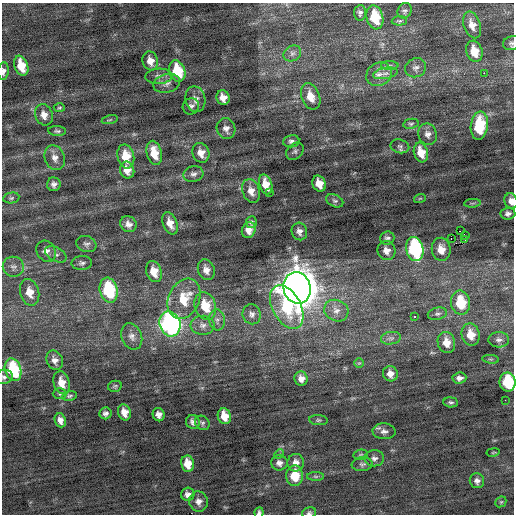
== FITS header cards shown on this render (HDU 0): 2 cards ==
NAXIS1  =                  512 / Axis length
NAXIS2  =                  512 / Axis length

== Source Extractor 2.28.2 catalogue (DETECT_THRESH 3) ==
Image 512 x 512 px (HDU 0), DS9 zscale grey, 1 PNG px = 1 image px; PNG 516 x 516 px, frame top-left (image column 1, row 512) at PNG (2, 3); each listed source drawn as its Kron ellipse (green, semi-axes under 4 px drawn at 4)
Background -0.0278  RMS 0.82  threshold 2.47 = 3 sigma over >= 5 px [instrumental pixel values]
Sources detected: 131; all 131 listed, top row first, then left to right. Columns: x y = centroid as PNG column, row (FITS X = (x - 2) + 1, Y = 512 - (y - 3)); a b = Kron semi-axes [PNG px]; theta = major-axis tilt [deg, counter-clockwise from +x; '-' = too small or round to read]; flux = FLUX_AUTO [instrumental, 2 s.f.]
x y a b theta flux
405 11 8 6 59 130
360 13 8 6 86 180
375 17 12 8 -75 2000
399 21 7 4 2 100
472 25 14 8 -71 500
512 43 8 6 21 140
474 51 11 8 -72 880
292 53 9 7 35 220
150 61 9 7 -71 450
390 65 9 4 0 110
21 66 10 6 -70 1100
416 68 10 9 - 270
3 71 9 5 84 200
177 71 11 8 -71 2000
385 73 12 5 10 240
484 73 2 2 - 330
379 74 13 11 31 480
159 76 13 7 3 280
167 83 14 9 16 320
311 96 13 9 -69 800
223 98 7 6 - 450
195 99 13 10 -78 390
191 106 8 8 - 220
59 108 6 4 2 74
44 115 11 8 -69 400
110 120 8 3 13 78
411 124 8 5 10 100
479 126 14 8 83 2200
226 129 10 9 - 330
57 131 9 5 -4 130
428 134 11 9 -70 320
291 141 8 6 9 180
400 146 9 7 -14 160
295 151 10 7 43 160
154 153 12 7 -76 1000
201 153 10 8 -71 490
421 153 10 7 -72 870
126 156 12 8 -77 1000
55 158 13 9 -69 410
127 170 8 7 - 470
193 174 10 7 14 230
54 184 7 7 - 220
266 184 10 6 -72 790
319 184 8 6 -66 640
251 191 12 8 -71 480
270 193 3 2 - 53
11 198 8 5 10 110
420 198 6 3 19 63
335 201 9 6 -27 140
511 201 8 6 -74 350
472 203 8 3 5 85
508 214 7 6 - 190
251 222 6 5 - 120
170 223 11 7 -68 520
128 224 8 7 - 350
249 230 8 6 67 400
299 231 9 7 -76 250
460 231 2 2 - 1300
465 235 2 2 - 820
387 238 7 6 - 160
451 238 3 2 - 1100
465 240 3 2 - 150
86 244 10 8 -21 190
415 249 12 8 -78 7400
441 249 11 9 -83 640
46 251 11 9 -56 350
386 251 9 9 - 390
56 254 11 6 -29 230
82 263 10 7 4 180
13 267 10 10 - 310
206 270 11 8 -68 400
154 272 11 7 -72 760
297 288 16 13 -77 120000
109 290 12 9 -75 3700
30 292 13 9 -75 740
184 299 21 15 65 1700
460 303 12 9 -79 2000
205 306 14 10 -72 1500
287 307 23 14 -62 3000
336 311 12 10 -24 440
252 314 10 9 - 270
437 314 10 6 12 170
414 316 3 2 - 400
217 320 10 7 -83 260
170 324 13 10 -72 16000
203 325 12 9 -3 360
471 335 11 9 -78 820
132 336 13 10 -69 370
391 338 10 6 8 200
499 340 10 7 -1 230
446 342 11 8 -74 690
491 359 8 3 -5 74
55 360 10 8 -65 310
359 363 5 5 - 74
13 370 11 8 -74 3600
390 374 8 7 - 370
4 377 9 7 9 190
459 378 7 5 4 220
301 379 7 6 - 340
508 382 9 8 - 2600
62 383 11 8 -74 710
115 386 7 5 13 97
60 394 7 5 -1 92
70 396 8 4 9 110
505 400 2 2 - 65
451 402 7 5 -5 120
124 412 8 6 -71 530
106 413 6 6 - 180
159 415 7 6 - 310
224 416 8 6 -73 760
60 420 7 5 -69 300
318 420 9 5 -5 110
193 422 7 6 - 220
202 423 8 6 -44 140
384 431 11 8 -3 280
493 452 7 3 9 62
279 454 5 4 - 72
361 455 7 5 7 100
374 458 10 8 1 230
279 463 8 7 - 280
296 463 9 8 - 380
188 464 8 6 -82 760
362 464 10 7 6 180
295 476 10 8 89 1200
316 476 8 4 -1 100
477 481 7 7 - 230
188 494 7 6 - 250
198 502 10 9 - 340
501 502 6 5 - 83
259 513 5 4 - 130
309 513 7 5 18 130
At the frame edge (FLAGS 8, measured only in part): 7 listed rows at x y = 512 43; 3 71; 511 201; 4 377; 508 382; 259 513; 309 513